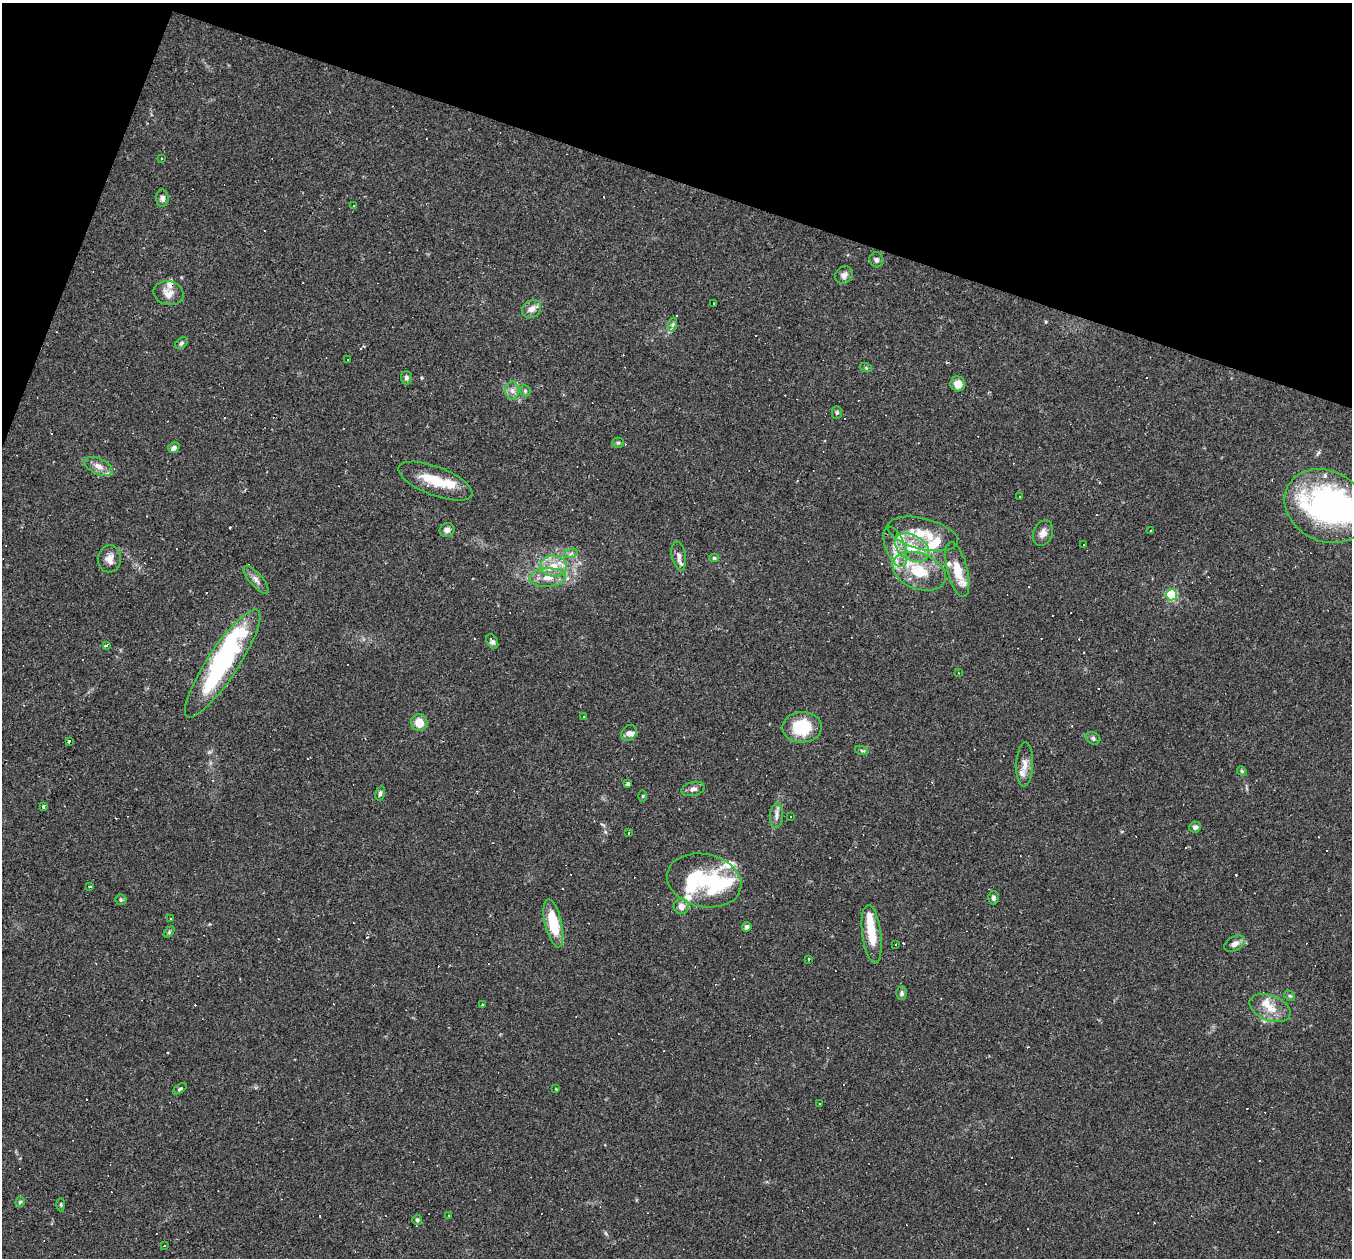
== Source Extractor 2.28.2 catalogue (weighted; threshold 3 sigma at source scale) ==
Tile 2 of 4 x 4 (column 2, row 1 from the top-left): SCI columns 1351-2700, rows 4030-5285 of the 5400 x 5416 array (HDU 1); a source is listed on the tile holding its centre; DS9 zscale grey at full resolution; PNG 1354 x 1260 px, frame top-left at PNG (2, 3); each listed source drawn as its Kron ellipse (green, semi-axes under 4 px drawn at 4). Shown black and unused: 17% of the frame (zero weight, under 2 of 3 exposures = <1% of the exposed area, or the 3 px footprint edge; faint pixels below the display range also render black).
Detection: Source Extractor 2.28.2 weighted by HDU 2 'WHT'; one run over the whole footprint, this tile lists its part. Background 0.0262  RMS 0.0043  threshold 0.0193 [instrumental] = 3 sigma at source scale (4.5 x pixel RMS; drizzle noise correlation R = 1.50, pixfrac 1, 0.05/0.05 arcsec/px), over >= 5 px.
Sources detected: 155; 7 inside a brighter object's white glare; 48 cosmic-ray / hot-pixel residue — neither listed nor drawn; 13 inside a brighter listed object's ellipse — not listed separately; the other 87 listed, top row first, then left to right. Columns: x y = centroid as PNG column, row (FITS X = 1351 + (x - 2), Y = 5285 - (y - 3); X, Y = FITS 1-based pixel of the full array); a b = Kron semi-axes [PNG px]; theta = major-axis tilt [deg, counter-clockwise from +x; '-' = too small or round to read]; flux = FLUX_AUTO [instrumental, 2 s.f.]
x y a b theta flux
161 158 3 2 - 0.38
162 198 8 6 -89 1.5
354 206 3 2 - 0.35
876 260 7 6 - 1.1
844 275 9 8 - 2.1
169 293 15 12 -13 4.3
714 303 3 2 - 0.47
531 309 10 8 37 2.9
672 325 7 4 71 0.85
181 343 7 5 41 0.9
348 360 3 3 - 1.3
866 368 6 4 -19 0.57
406 378 7 5 -86 1.3
958 384 7 7 - 4.6
512 391 9 7 -90 2
525 391 6 5 - 0.73
837 413 6 5 - 0.72
618 443 5 5 - 0.64
174 448 6 5 - 1.8
98 466 15 7 -23 3.5
435 481 39 14 -21 14
1020 497 3 3 - 1.5
1326 506 43 35 -29 110
447 530 7 7 - 2
1150 531 2 2 - 0.31
1043 533 13 9 69 2.9
923 534 36 15 -14 13
1083 545 3 2 - 0.67
895 547 21 9 -69 6.4
912 547 19 12 -31 10
571 553 7 4 20 0.86
679 556 14 7 -79 2.2
714 558 5 4 - 0.69
109 559 13 11 84 3.7
554 566 13 10 -4 6.1
957 570 28 10 -76 9.4
919 571 28 18 -21 16
548 578 18 9 3 5.5
256 580 17 6 -48 2.4
1171 595 5 5 - 41
492 641 8 5 -58 1.4
107 646 3 3 - 1.6
223 663 64 15 56 64
959 673 3 2 - 0.31
584 716 2 2 - 0.28
419 723 8 8 - 6.1
802 727 19 15 3 18
629 733 8 7 - 1.8
1093 738 7 6 - 1.1
69 741 3 3 - 1.5
862 751 7 4 -19 0.74
1025 764 22 8 88 3.7
1242 771 5 4 - 0.59
627 784 4 3 - 1.2
693 789 12 7 15 1.8
380 793 7 4 75 1.1
643 796 5 3 - 0.42
44 807 3 3 - 19
776 815 12 6 85 2.1
790 817 3 2 - 0.44
1195 827 6 5 - 1.5
629 833 3 3 - 1.8
704 880 37 26 -12 27
89 886 3 3 - 1.8
994 898 6 5 - 1.1
121 900 5 5 - 0.67
681 906 8 7 - 3
171 919 3 2 - 0.47
553 923 25 8 -77 14
747 927 5 4 - 1.3
169 932 6 4 46 0.64
872 934 29 9 -83 11
1235 944 11 7 28 2.5
896 945 3 2 - 0.62
809 959 3 3 - 0.55
902 993 6 5 - 1
1290 996 6 4 -42 0.65
482 1004 3 3 - 2
1270 1008 21 12 -21 6.9
180 1089 8 4 32 0.84
556 1089 3 3 - 0.3
820 1103 3 3 - 14
20 1202 5 4 - 0.71
61 1205 7 3 -90 0.53
449 1215 2 2 - 0.27
417 1220 5 5 - 0.66
164 1246 3 3 - 0.37